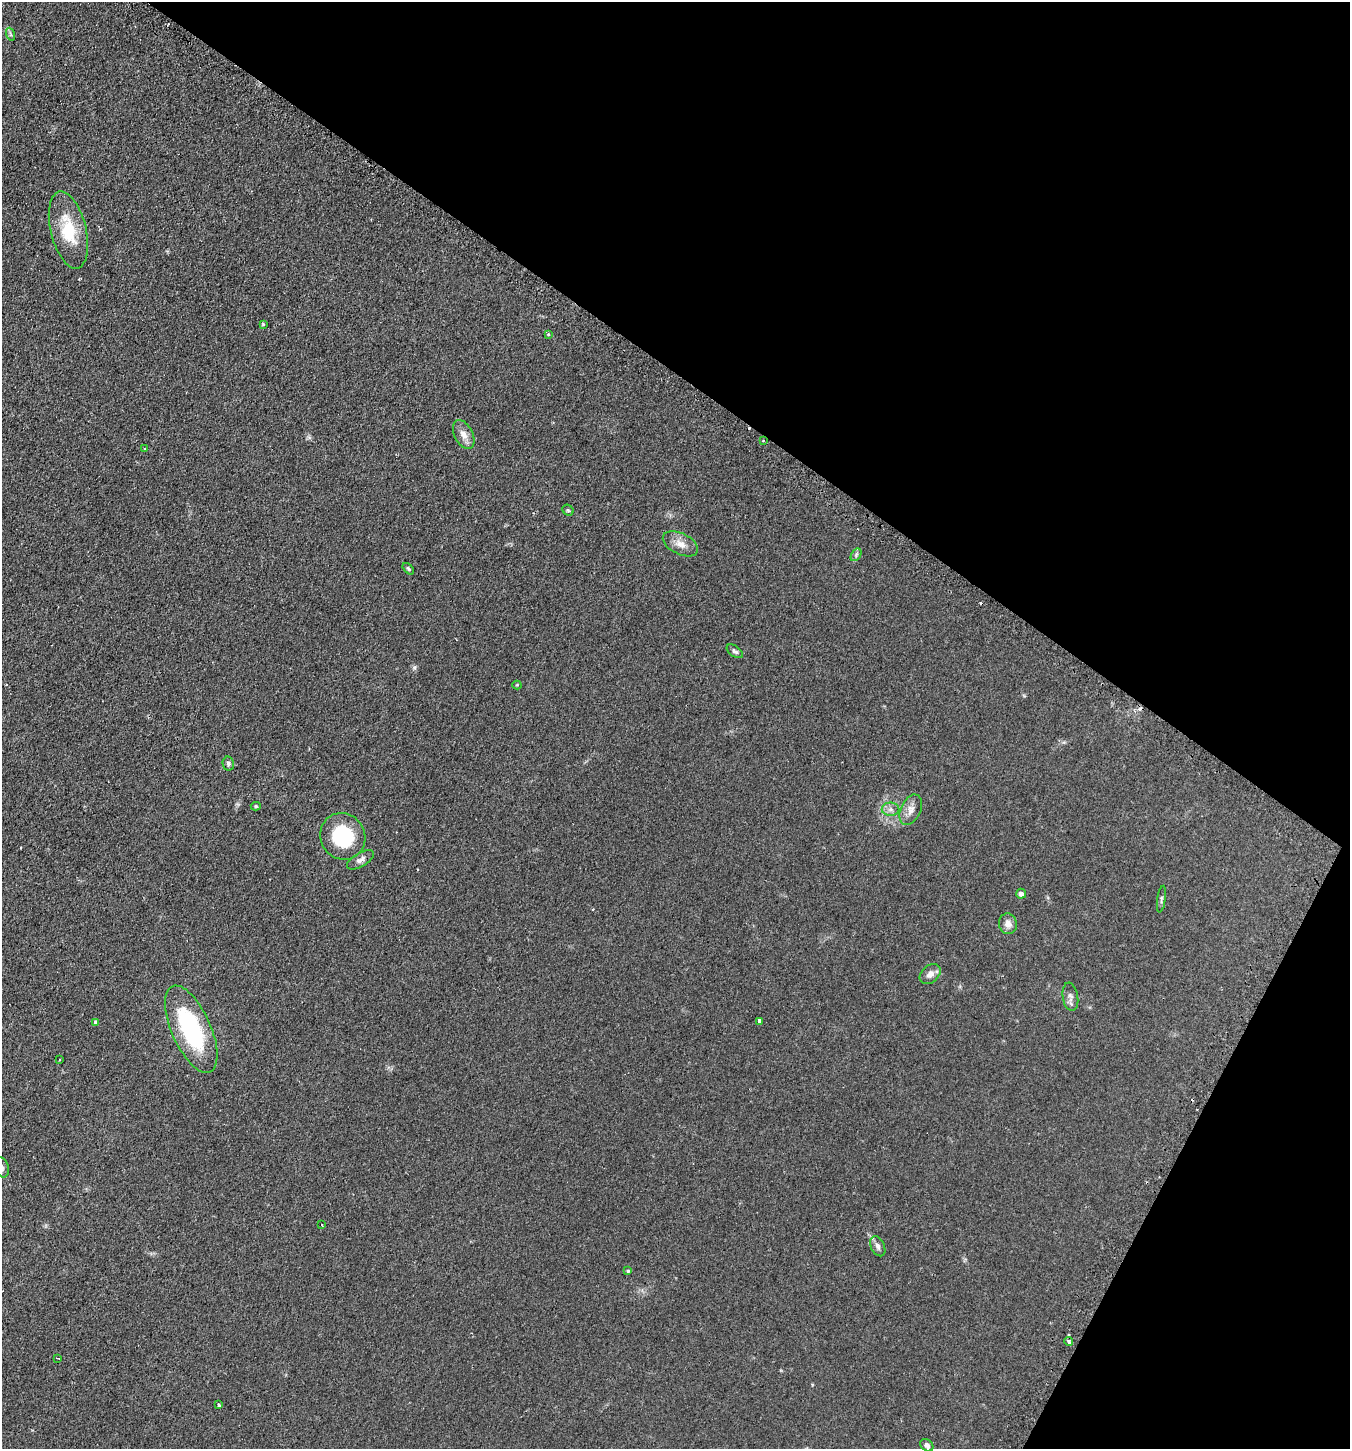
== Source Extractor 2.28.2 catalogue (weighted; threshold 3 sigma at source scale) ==
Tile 8 of 4 x 4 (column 4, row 2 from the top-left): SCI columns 4223-5570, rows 2937-4383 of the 5889 x 5876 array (HDU 1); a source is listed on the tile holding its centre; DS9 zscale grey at full resolution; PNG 1352 x 1451 px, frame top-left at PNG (2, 2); each listed source drawn as its Kron ellipse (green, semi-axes under 4 px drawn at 4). Shown black and unused: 31% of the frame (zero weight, under 2 of 3 exposures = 4% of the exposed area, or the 3 px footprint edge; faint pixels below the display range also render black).
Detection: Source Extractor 2.28.2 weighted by HDU 2 'WHT'; one run over the whole footprint, this tile lists its part. Background 0.104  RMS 0.0075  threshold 0.0337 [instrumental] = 3 sigma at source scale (4.5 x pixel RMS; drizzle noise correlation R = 1.50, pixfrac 1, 0.05/0.05 arcsec/px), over >= 5 px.
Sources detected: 40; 4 cosmic-ray / hot-pixel residue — neither listed nor drawn; the other 36 listed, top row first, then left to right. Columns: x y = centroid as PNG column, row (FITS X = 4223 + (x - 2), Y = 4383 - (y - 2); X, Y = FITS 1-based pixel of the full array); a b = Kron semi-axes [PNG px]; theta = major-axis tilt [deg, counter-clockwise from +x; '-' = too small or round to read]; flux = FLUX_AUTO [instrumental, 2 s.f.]
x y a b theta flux
10 34 7 4 -72 1.2
68 230 39 17 -76 28
263 324 3 3 - 0.69
548 334 3 3 - 1.2
464 434 15 9 -63 5.7
763 441 4 3 - 0.63
145 449 3 3 - 1
568 510 6 5 - 1
680 544 19 10 -26 6.8
856 555 7 4 58 1.5
408 569 7 4 -46 1.2
735 651 9 5 -36 1.7
517 685 4 4 - 0.69
228 764 7 5 -78 1.6
256 806 5 4 - 1
891 809 9 6 0 2.9
911 810 16 10 65 5.5
343 836 24 22 -59 44
360 860 15 7 30 3.5
1021 894 5 5 - 3
1161 899 13 3 82 1.5
1008 924 10 9 - 4.7
930 974 12 8 42 4.2
1070 997 14 7 -81 3.5
760 1021 4 3 - 7.2
96 1022 4 4 - 2
191 1029 47 19 -66 75
59 1060 3 2 - 0.61
2 1167 10 7 -70 3.3
322 1225 3 2 - 0.51
878 1246 10 6 -64 2.8
628 1271 4 3 - 0.94
1069 1341 4 3 - 3
57 1358 3 2 - 0.71
219 1405 4 3 - 1.6
927 1445 7 5 -40 2.3
Overlapping masked pixels (flux is a lower limit): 1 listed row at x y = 1069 1341
Isophote crosses this tile's border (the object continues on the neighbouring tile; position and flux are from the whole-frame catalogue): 1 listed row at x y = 2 1167